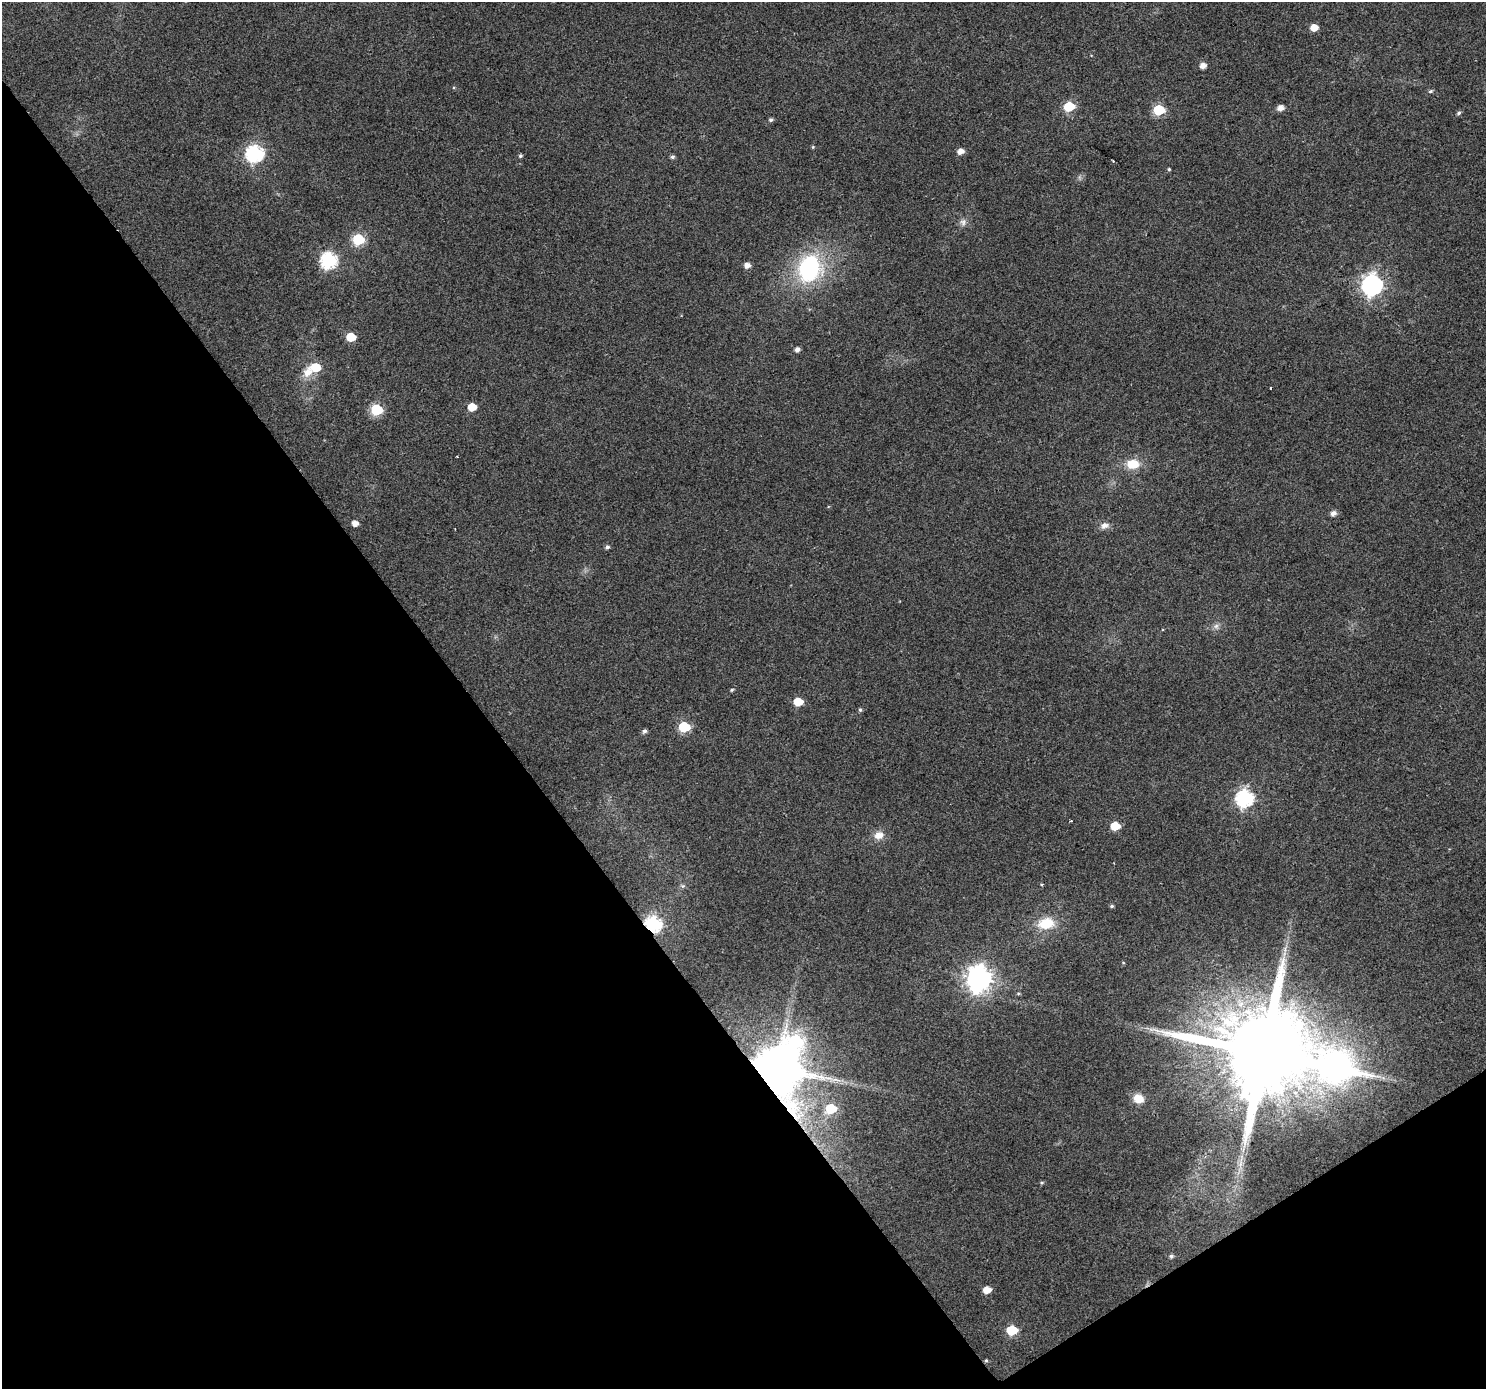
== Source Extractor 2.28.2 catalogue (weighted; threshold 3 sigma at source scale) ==
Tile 14 of 4 x 4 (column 2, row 4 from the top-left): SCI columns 1488-2971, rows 190-1576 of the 5938 x 5863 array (HDU 1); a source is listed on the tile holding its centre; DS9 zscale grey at full resolution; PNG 1488 x 1391 px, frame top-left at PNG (2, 2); no overlay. Shown black and unused: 36% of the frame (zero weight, under 2 of 3 exposures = <1% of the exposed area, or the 3 px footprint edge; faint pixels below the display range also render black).
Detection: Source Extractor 2.28.2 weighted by HDU 2 'WHT'; one run over the whole footprint, this tile lists its part. Background 0.0767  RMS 0.0077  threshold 0.0348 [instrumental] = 3 sigma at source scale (4.5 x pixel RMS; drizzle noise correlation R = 1.50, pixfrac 1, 0.0396/0.0396 arcsec/px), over >= 5 px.
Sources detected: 62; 1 cosmic-ray / hot-pixel residue — not listed; the other 61 listed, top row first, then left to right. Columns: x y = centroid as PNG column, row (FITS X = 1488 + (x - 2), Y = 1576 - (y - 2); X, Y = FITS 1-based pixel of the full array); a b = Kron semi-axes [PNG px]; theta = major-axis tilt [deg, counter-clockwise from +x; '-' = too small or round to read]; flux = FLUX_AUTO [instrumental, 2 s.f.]
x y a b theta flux
1314 27 6 5 - 10
1203 66 5 5 - 5.5
1430 91 6 4 26 1.3
1069 106 6 6 - 38
1280 108 6 5 - 5.3
1159 110 6 6 - 64
1459 113 6 5 - 1.5
771 120 5 5 - 1.6
813 147 5 4 - 0.81
960 151 6 5 - 5.6
255 153 8 7 - 210
520 156 5 4 - 1.3
672 157 6 5 - 1.5
1169 169 4 4 - 0.88
963 222 11 7 -87 3.5
358 239 6 6 - 64
329 260 7 7 - 170
747 265 5 5 - 5.3
809 268 28 23 70 92
1372 285 8 8 - 400
351 337 6 5 - 24
797 349 5 4 - 3.5
316 367 7 6 - 21
308 372 14 12 62 9.5
1270 388 3 2 - 0.72
472 407 6 5 - 17
377 410 6 6 - 66
457 456 2 2 - 0.59
1133 464 15 11 0 16
1333 513 6 5 - 4.3
355 523 5 5 - 5.8
1105 525 12 9 16 4.4
607 547 5 5 - 1.9
1216 626 7 7 - 2.6
732 690 5 4 - 0.97
798 702 6 5 - 20
860 710 5 4 - 1.5
684 727 6 6 - 55
645 731 5 5 - 2.2
1244 798 8 7 - 200
1071 821 3 2 - 0.82
1115 826 6 5 - 19
879 835 14 11 20 7.1
1042 884 4 3 - 0.74
683 886 6 5 - 1.5
1112 906 5 4 - 1.2
1046 923 22 14 10 20
653 924 8 6 -17 180
979 978 9 9 - 720
1018 993 5 3 - 0.87
796 1041 13 10 -24 110
1264 1053 33 23 0 18000
777 1068 14 12 -51 4200
835 1080 13 4 -3 3.8
1138 1099 11 9 -23 9.9
831 1108 7 6 - 34
1041 1183 5 4 - 1.1
1171 1256 6 5 - 1.7
987 1290 6 5 - 9.2
1012 1330 7 6 - 36
986 1360 4 4 - 0.89
Overlapping masked pixels (flux is a lower limit): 3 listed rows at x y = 653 924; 1264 1053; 777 1068